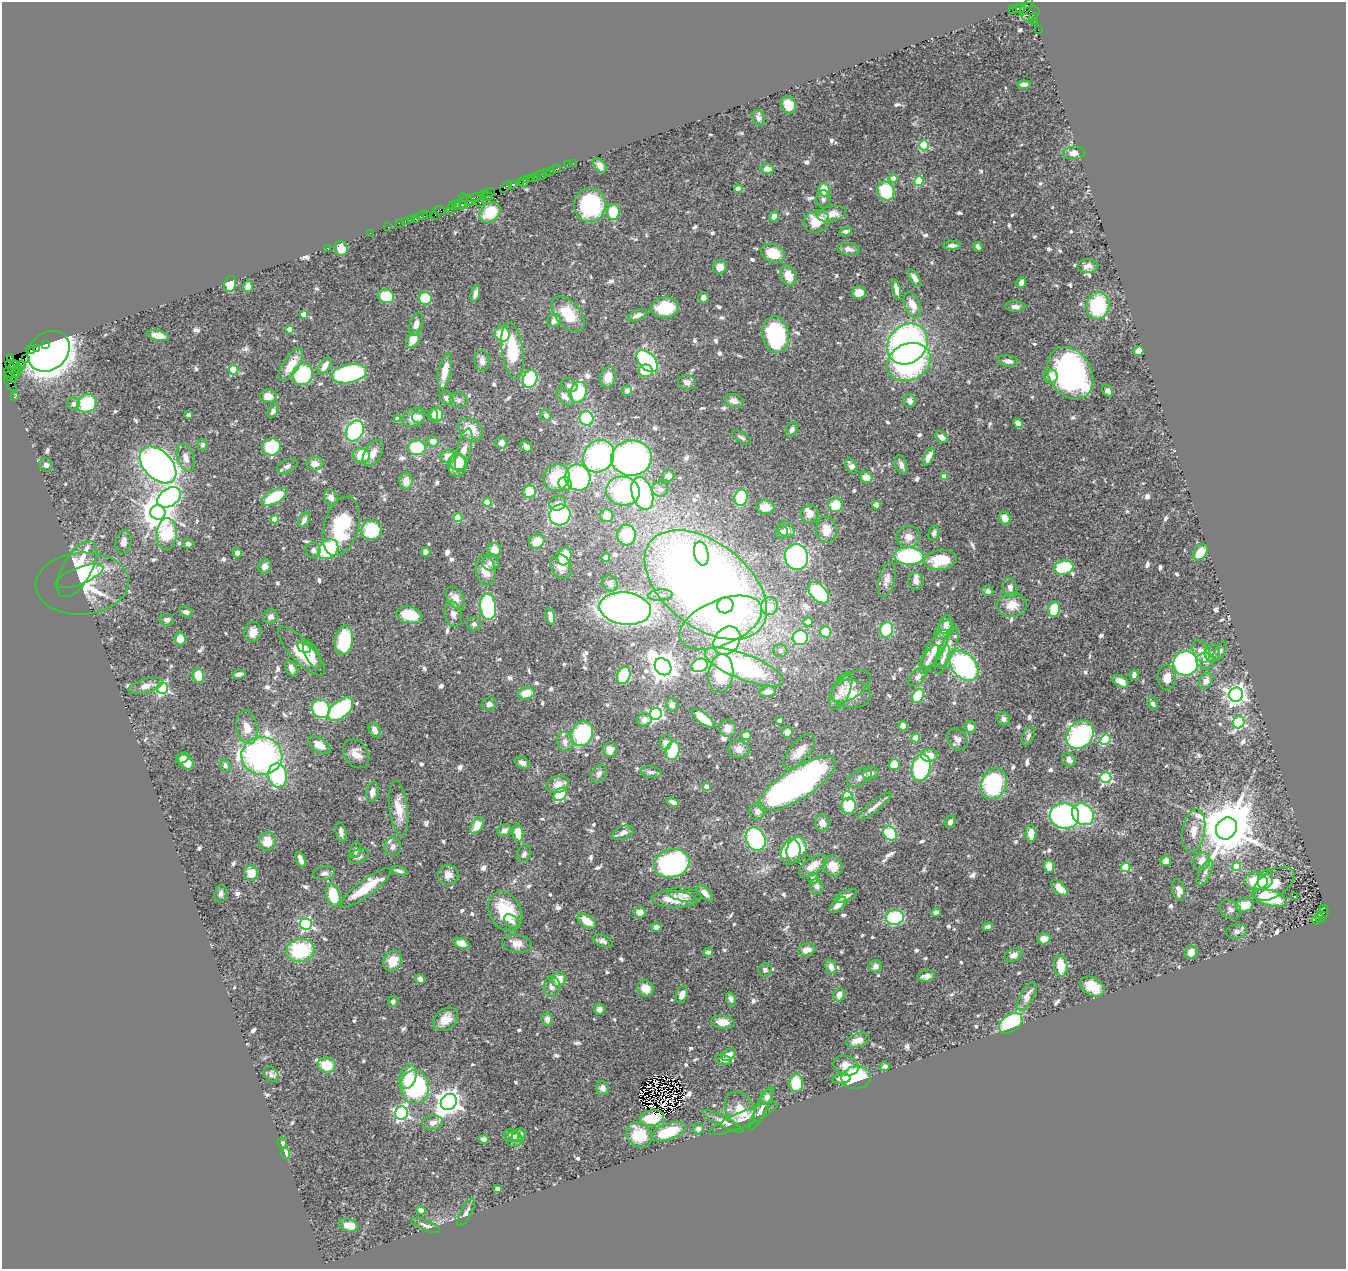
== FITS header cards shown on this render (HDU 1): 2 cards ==
NAXIS1  =                 1344
NAXIS2  =                 1267

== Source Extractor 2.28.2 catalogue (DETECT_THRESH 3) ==
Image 1344 x 1267 px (HDU 1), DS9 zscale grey, 1 PNG px = 1 image px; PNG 1348 x 1271 px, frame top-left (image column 1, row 1267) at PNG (2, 2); each listed source drawn as its Kron ellipse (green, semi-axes under 4 px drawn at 4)
Background 0.656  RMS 0.033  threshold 0.098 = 3 sigma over >= 5 px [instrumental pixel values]
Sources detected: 774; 6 with non-positive FLUX_AUTO (blend fragments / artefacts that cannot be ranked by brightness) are neither listed nor drawn; of the other 768, the 500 brightest by FLUX_AUTO listed and drawn (268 fainter detections omitted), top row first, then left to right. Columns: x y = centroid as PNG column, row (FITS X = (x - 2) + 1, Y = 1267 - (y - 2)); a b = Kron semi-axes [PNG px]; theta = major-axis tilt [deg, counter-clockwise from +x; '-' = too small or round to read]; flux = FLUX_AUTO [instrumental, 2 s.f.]
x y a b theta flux
1026 7 10 3 56 170
1016 8 3 3 - 34
1021 8 5 2 - 31
1012 10 3 3 - 370
1030 14 9 7 30 570
1034 18 5 3 - 120
1035 21 3 3 - 85
1038 30 2 2 - 17
1024 84 7 4 1 8.6
788 105 9 7 -74 34
758 118 8 6 -61 8.2
924 145 5 5 - 130
1074 153 11 6 3 15
573 163 2 2 - 9.3
567 165 2 2 - 16
600 166 8 5 -49 17
556 169 4 2 - 42
767 169 6 5 - 19
550 171 3 2 - 50
547 173 3 3 - 110
541 175 5 3 - 39
535 176 3 2 - 53
893 178 4 4 - 25
527 179 3 2 - 61
532 179 4 2 - 95
919 181 5 4 - 120
520 182 3 2 - 94
523 182 5 3 - 160
512 184 3 2 - 87
506 187 7 4 41 170
738 189 4 4 - 42
824 190 7 5 -85 37
886 191 10 8 -68 110
489 192 6 3 13 160
483 195 4 3 - 82
487 197 6 3 7 160
474 198 7 3 12 310
823 199 9 7 90 7.2
467 200 9 3 -38 160
480 202 4 3 - 64
464 203 6 3 79 160
452 205 3 2 - 46
456 205 5 3 - 160
460 205 6 4 7 190
590 205 17 16 - 190
439 210 5 3 - 100
450 211 2 2 - 17
490 212 12 8 42 59
613 212 7 6 - 68
426 214 3 3 - 62
831 214 15 7 11 27
435 215 2 2 - 14
422 216 5 3 - 170
774 216 5 4 - 19
415 218 4 2 - 93
411 219 2 2 - 57
405 221 2 2 - 28
816 221 13 11 24 53
399 223 2 2 - 43
388 227 2 2 - 29
846 231 6 4 13 8.2
370 233 2 2 - 33
952 246 9 4 2 8
978 247 5 4 - 8.1
327 248 3 2 - 21
341 248 8 6 -74 29
849 249 11 6 -10 12
773 253 12 8 -22 58
1088 266 10 7 1 14
720 267 7 6 - 21
788 276 10 7 -68 32
915 278 9 5 -58 11
1021 283 5 4 - 13
230 284 8 6 78 63
248 286 5 4 - 20
896 289 10 4 -77 15
859 293 7 6 - 32
475 294 8 4 72 11
386 296 8 7 - 73
425 298 6 6 - 77
703 298 5 5 - 7.7
912 305 13 7 -69 31
1098 306 14 11 82 150
1015 307 10 5 -2 9.7
665 308 14 10 7 92
303 314 4 4 - 24
568 314 21 12 -49 67
637 315 10 5 22 14
554 321 7 6 - 19
416 324 12 6 73 14
289 329 4 4 - 22
502 334 8 7 - 70
776 334 18 13 -80 220
158 335 11 5 -13 24
413 339 9 6 60 39
45 344 3 2 - 120
907 344 22 18 48 860
36 348 3 2 - 31
31 350 4 2 - 100
49 351 22 18 41 2200
513 351 28 10 -82 110
1139 351 5 5 - 47
11 357 4 3 - 91
25 358 3 2 - 19
482 361 10 7 -84 15
647 361 13 8 -48 350
1008 361 10 5 -10 9.1
909 362 23 18 26 360
15 365 5 3 - 90
291 365 19 8 56 44
20 366 6 3 12 130
325 366 10 5 59 19
13 369 10 3 -52 89
18 369 4 3 - 67
234 370 5 4 - 120
445 371 18 6 79 33
646 371 7 6 - 52
9 373 5 3 - 72
1070 373 28 21 -58 610
16 374 4 3 - 91
303 374 11 10 - 140
349 374 18 9 11 410
1051 376 7 6 - 26
10 377 7 3 -33 140
608 377 10 7 76 25
530 379 9 7 69 170
687 382 9 7 -6 14
10 384 9 3 -54 100
569 385 8 6 -23 7.1
627 391 5 5 - 6.7
1108 391 6 5 - 11
578 392 10 8 72 120
268 396 8 6 -5 20
565 396 11 6 -49 14
14 397 3 2 - 11
446 398 8 6 -37 7
458 400 9 7 -17 7
734 401 10 6 -18 15
910 401 7 6 - 11
87 403 10 9 - 120
74 404 6 6 - 9.4
273 411 7 5 58 8.4
437 414 7 6 - 29
188 415 4 4 - 7
546 415 6 5 - 7.7
433 416 7 4 -87 25
414 417 12 8 28 27
418 417 6 6 - 24
586 418 7 6 - 120
397 419 4 4 - 23
1018 423 5 4 - 15
792 429 7 5 63 7.8
471 430 14 10 -39 43
355 431 11 8 60 280
741 437 11 5 -33 7.2
941 437 7 5 -34 15
433 441 6 5 - 14
501 443 6 6 - 13
203 445 6 5 - 6.9
271 447 9 8 - 120
526 447 6 5 - 8.9
417 448 9 7 -1 140
464 450 22 7 76 32
373 453 14 8 57 21
361 455 8 7 - 62
599 456 17 14 55 370
448 457 7 6 - 28
929 457 10 4 64 21
186 458 14 8 -71 18
632 458 20 17 4 600
458 462 9 8 - 31
315 464 9 7 7 17
46 465 7 6 - 7.9
158 465 22 14 -45 1500
901 465 9 5 -69 11
287 466 11 6 25 9.2
457 466 11 9 87 35
851 466 8 5 -58 12
668 476 6 5 - 15
866 477 6 5 - 26
944 477 4 4 - 29
556 478 14 12 54 86
578 478 13 12 - 260
406 481 8 6 90 17
565 484 7 6 - 21
660 489 8 7 - 11
623 491 17 14 -11 300
530 492 6 6 - 67
642 493 17 10 -72 320
169 497 13 8 34 360
275 497 14 6 28 91
331 498 8 6 -59 14
741 498 8 6 81 130
487 502 4 4 - 51
558 503 8 7 - 11
836 505 7 7 - 57
877 505 4 4 - 49
765 507 9 6 -2 33
158 512 7 7 - 4600
810 514 9 8 - 18
560 515 11 10 - 320
607 516 6 6 - 31
458 518 4 4 - 82
1005 518 6 5 - 20
275 519 4 4 - 55
304 520 8 5 63 9.1
341 526 30 17 74 150
371 530 10 10 - 110
786 530 9 7 -46 13
826 530 13 10 -85 33
781 532 7 6 - 10
934 533 8 5 75 7.8
167 534 16 10 86 160
626 535 10 9 - 75
908 537 12 11 - 22
537 541 8 7 - 38
123 542 12 7 76 14
188 544 5 4 - 10
328 549 11 8 42 200
313 550 8 7 - 9.5
494 550 6 6 - 22
426 552 5 5 - 10
1200 552 9 6 54 53
237 553 4 4 - 12
701 554 12 7 -78 330
565 556 9 6 69 68
909 556 14 8 -2 210
796 557 13 11 -78 390
606 558 4 4 - 17
940 560 16 10 9 70
491 562 8 8 - 12
265 566 7 6 - 11
561 567 13 9 -65 20
1064 567 10 7 11 160
77 569 31 14 61 120
486 570 15 10 -81 33
79 576 25 8 21 85
887 579 18 8 76 19
916 581 9 7 -72 12
82 584 46 31 3 160
610 584 8 7 - 9.9
706 585 70 42 -38 3000
1010 588 10 7 -73 10
988 591 6 5 - 7.4
819 593 13 7 -46 140
660 595 12 5 4 11
455 598 13 8 -57 24
725 605 8 8 - 180
1012 605 15 12 6 37
769 606 9 8 - 22
488 607 13 8 -83 240
625 609 26 16 -7 1300
1054 609 8 6 82 56
186 612 7 5 -18 6.7
453 614 13 8 -76 15
409 615 13 8 -13 54
271 617 8 7 - 9.6
550 617 9 4 -75 16
167 620 7 6 - 8.3
721 622 44 22 23 270
808 622 4 4 - 14
474 624 7 6 - 7.2
946 625 9 6 75 22
887 630 7 6 - 120
944 630 11 7 42 17
253 632 10 8 78 22
826 632 5 5 - 77
800 638 8 7 - 120
180 639 6 5 - 27
344 640 15 9 81 120
727 640 15 12 51 440
304 647 7 5 -28 13
948 647 22 7 65 25
935 649 22 8 58 44
301 651 32 11 -47 82
780 651 7 6 - 8.5
1201 651 12 7 -63 21
1220 651 10 5 63 7.2
1212 653 9 8 - 10
312 655 15 7 -64 13
929 659 16 6 61 18
942 660 15 5 71 9.2
1205 661 8 8 - 19
1186 663 12 12 - 550
700 665 8 6 19 160
964 666 17 12 -50 350
663 667 9 7 -48 2500
744 667 42 13 -21 310
291 668 8 5 -65 14
721 673 19 12 84 100
239 674 7 4 12 13
624 675 9 6 69 100
1134 675 5 4 - 10
198 676 7 5 -76 42
918 676 12 6 47 12
1167 677 12 9 89 29
1121 681 9 5 -31 21
1206 681 8 6 63 16
146 686 18 7 15 18
851 686 22 12 35 27
162 688 6 5 - 340
841 691 20 9 67 26
768 692 8 5 8 21
526 693 8 6 11 31
851 694 19 14 -4 46
1236 695 7 7 - 1200
918 696 7 5 60 100
489 704 7 6 - 8.8
1153 704 6 5 - 6.9
672 705 6 5 - 9.6
321 709 9 8 - 180
341 709 15 8 40 270
656 714 6 6 - 460
703 718 14 5 -37 46
1003 719 7 6 - 7.9
644 720 7 6 - 13
780 720 3 3 - 8.1
1239 722 6 5 - 290
903 726 5 4 - 13
247 727 17 10 -79 32
970 727 6 6 - 12
728 728 9 8 - 17
375 730 8 5 -62 14
787 732 5 5 - 14
582 734 12 10 69 210
746 735 5 4 - 20
1080 735 15 12 49 400
1028 736 10 5 69 8.3
916 738 4 4 - 78
958 739 12 9 -47 13
1105 740 5 5 - 130
565 742 10 7 -76 13
666 743 7 6 - 17
319 745 12 6 -33 29
739 749 10 9 - 18
610 750 7 7 - 22
673 751 10 6 74 170
799 752 21 10 49 34
356 754 15 11 -55 24
929 755 8 6 -1 24
262 756 20 19 - 690
183 758 6 5 - 9.2
1069 760 7 6 - 11
186 762 9 6 -42 20
522 763 8 5 -28 10
894 764 5 5 - 40
225 765 6 5 - 8.2
921 768 13 9 76 300
651 772 10 6 -7 8.5
871 773 8 6 17 9
599 774 10 7 58 10
278 775 12 9 -82 230
860 777 14 7 31 11
1106 778 5 5 - 280
797 784 45 15 32 930
994 784 16 12 71 230
557 785 11 8 20 28
706 787 4 4 - 18
372 792 10 6 77 17
560 795 7 5 41 140
847 796 5 4 - 130
673 802 7 4 -19 12
849 806 8 7 - 73
875 806 21 5 39 15
399 809 28 9 -83 37
757 811 8 8 - 11
1083 814 12 10 -44 240
1065 816 14 12 -10 510
950 822 6 5 - 6.9
822 823 8 7 - 15
477 825 9 5 57 39
1226 828 11 10 - 14000
504 830 7 5 27 9.6
1194 831 22 11 80 33
341 832 10 5 -79 9.8
518 833 9 5 -83 31
623 833 11 6 21 10
890 833 7 6 - 120
1031 833 8 5 -88 26
756 839 12 9 -64 210
267 841 9 8 - 32
393 847 9 8 - 10
356 850 8 5 82 7.6
797 850 13 10 75 93
790 852 13 9 73 120
524 854 9 6 62 7
359 856 10 6 22 11
301 859 8 4 -68 14
1166 861 5 5 - 16
1202 861 9 8 - 24
672 863 18 14 17 440
813 866 16 7 35 25
833 866 11 9 -55 33
1049 866 6 5 - 28
1126 867 5 4 - 97
1237 867 4 4 - 77
399 871 8 3 -16 7.3
251 873 7 7 - 30
324 873 11 7 10 9
1205 873 14 5 64 11
448 875 10 10 - 18
813 878 6 5 - 6.9
1265 880 10 7 71 14
1256 881 12 8 -6 70
1273 884 23 13 34 39
817 886 8 6 -70 8.5
366 888 31 8 37 83
1059 888 10 5 -41 33
1179 890 11 6 -76 13
705 893 10 5 -45 14
221 894 9 6 80 6.9
333 895 12 7 -74 72
685 895 17 7 -9 14
845 896 12 5 22 13
1294 896 3 3 - 24
1270 898 17 7 -16 100
674 899 22 8 -3 53
838 905 10 5 43 21
1245 905 9 7 15 30
1323 908 3 2 - 190
1230 909 11 9 -31 9.8
505 911 21 15 -61 110
640 912 6 5 - 23
936 912 5 4 - 11
1323 913 6 5 - 470
895 917 9 7 8 150
1320 918 5 3 - 91
1316 920 4 3 - 8.6
512 921 9 5 -40 8.6
587 921 10 5 -34 39
306 924 6 6 - 340
656 927 5 5 - 11
988 927 5 3 - 7.5
1237 932 10 7 7 9.7
1044 939 6 5 - 16
603 941 10 6 -23 8.2
462 943 8 5 -22 24
517 944 14 9 -8 23
300 950 14 11 10 150
807 950 8 6 16 22
708 952 4 4 - 8
1191 952 7 6 - 18
1014 955 9 6 25 13
393 961 11 8 60 39
875 966 6 6 - 11
1061 966 11 7 -86 40
831 967 7 5 -71 16
765 970 7 6 - 7.7
926 976 9 5 11 14
420 979 5 4 - 12
559 979 8 6 51 36
552 986 10 8 87 15
1092 987 13 8 -31 40
645 988 8 7 - 26
682 994 9 5 71 13
839 995 7 5 61 17
1027 996 16 6 61 20
731 999 7 5 -68 7.4
393 1001 5 5 - 7.9
599 1009 5 5 - 12
446 1019 13 10 42 35
547 1019 6 5 - 12
723 1022 12 6 -5 26
1011 1023 13 8 35 170
858 1040 12 6 16 22
729 1055 8 5 35 14
723 1060 9 5 -13 9.6
327 1065 9 7 -15 58
846 1065 13 9 -22 26
885 1066 5 4 - 6.8
271 1074 8 6 -46 8.6
408 1077 12 8 74 36
856 1078 15 11 9 160
842 1079 9 5 4 12
796 1083 9 7 -87 60
415 1087 17 14 -85 330
602 1088 7 6 - 13
767 1097 7 6 - 8.7
449 1102 9 7 48 2400
761 1109 24 5 63 15
740 1110 19 13 -62 47
402 1113 6 6 - 530
652 1118 12 8 11 48
744 1119 37 7 23 25
723 1121 22 5 -27 14
433 1123 10 7 11 15
698 1129 5 5 - 13
668 1132 18 8 20 85
519 1135 7 6 - 15
639 1135 14 11 -46 68
512 1136 8 5 -24 6.8
484 1139 5 4 - 10
514 1139 8 7 - 9.7
282 1143 5 5 - 7.7
286 1153 6 4 -77 26
498 1189 4 4 - 12
421 1210 4 4 - 14
466 1212 15 5 62 9.3
349 1225 10 6 -15 27
426 1226 15 5 -24 7.6
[268 fainter detections neither listed nor drawn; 6 non-positive-flux detections neither listed nor drawn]